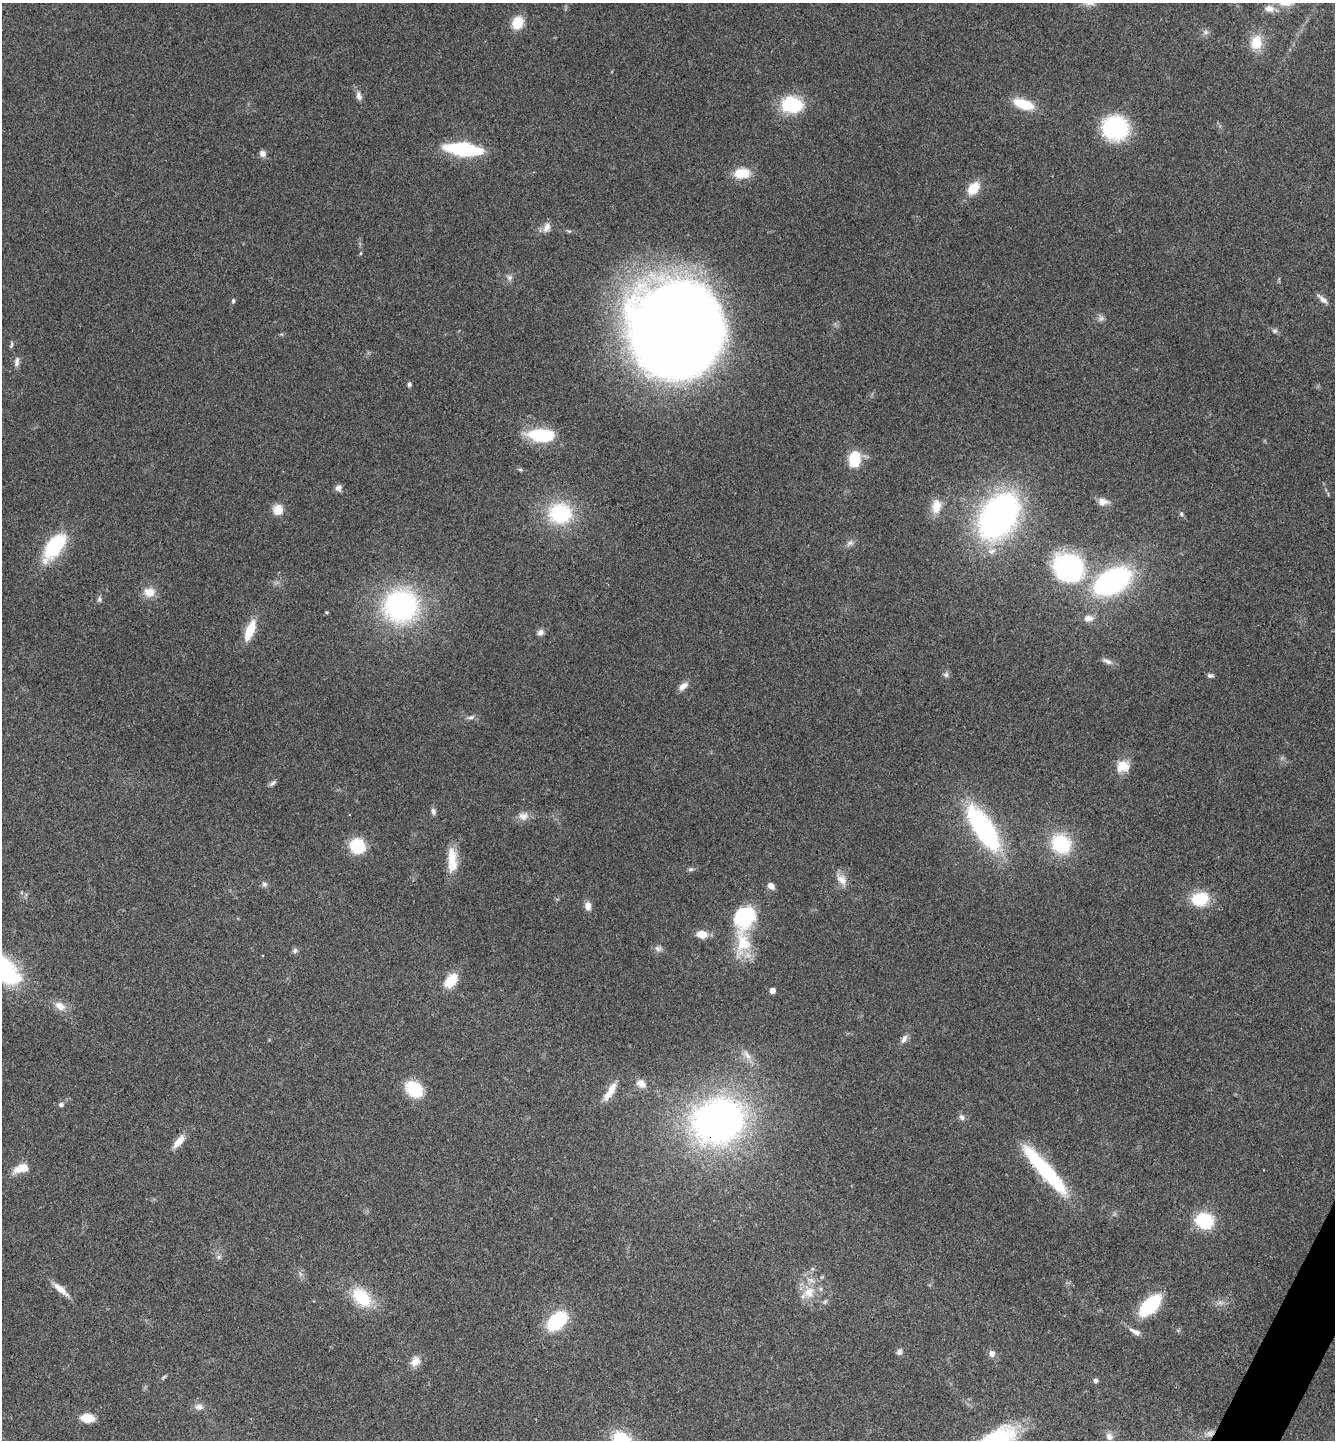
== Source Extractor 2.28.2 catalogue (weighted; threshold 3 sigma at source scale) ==
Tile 6 of 4 x 4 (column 2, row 2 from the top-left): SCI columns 1619-2951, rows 2878-4315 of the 5766 x 5758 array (HDU 1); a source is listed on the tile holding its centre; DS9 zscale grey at full resolution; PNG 1337 x 1442 px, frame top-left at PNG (2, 3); no overlay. Shown black and unused: <1% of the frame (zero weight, under 3 of 4 exposures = <1% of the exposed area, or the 3 px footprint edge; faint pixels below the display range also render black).
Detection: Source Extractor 2.28.2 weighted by HDU 2 'WHT'; one run over the whole footprint, this tile lists its part. Background 0.123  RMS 0.0064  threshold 0.0289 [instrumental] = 3 sigma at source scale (4.5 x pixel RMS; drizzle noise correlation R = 1.50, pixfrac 1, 0.05/0.05 arcsec/px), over >= 5 px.
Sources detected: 102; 2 too faint to see at this stretch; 2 inside a brighter object's white glare — not listed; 1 inside a brighter listed object's ellipse — not listed separately; the other 97 listed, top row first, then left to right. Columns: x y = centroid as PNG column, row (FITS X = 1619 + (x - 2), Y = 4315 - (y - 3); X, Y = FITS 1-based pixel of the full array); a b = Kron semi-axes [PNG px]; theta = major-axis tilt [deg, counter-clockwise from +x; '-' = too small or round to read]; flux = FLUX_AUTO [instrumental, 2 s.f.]
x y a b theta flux
1269 9 13 9 -2 5.6
518 23 12 10 65 15
1205 32 8 6 -21 2
1256 43 18 14 73 14
359 96 13 7 -73 3.1
1023 104 23 10 -18 19
792 105 22 16 -7 35
1115 128 21 19 -10 77
463 149 22 7 -6 110
263 154 8 8 - 2.7
742 173 20 12 6 13
973 188 14 10 52 14
547 227 13 8 65 4.4
361 253 5 3 - 0.59
509 277 8 7 - 2.2
1323 299 15 5 -41 3.3
233 301 6 5 - 1.1
1274 331 8 6 0 1.5
671 332 72 59 56 1400
11 345 9 4 78 1.1
17 362 14 6 82 2.8
409 384 5 4 - 1.7
541 435 29 13 -4 35
854 459 14 10 83 24
520 470 6 4 -2 0.96
339 488 9 8 - 2.6
1103 502 13 10 0 4.8
936 506 20 12 81 10
278 510 13 12 - 6.8
560 513 24 21 0 48
1181 514 7 5 -69 1.3
998 516 36 24 57 270
850 543 10 6 10 2.3
54 546 32 15 54 44
1069 568 28 25 -38 120
1112 581 31 19 28 140
149 592 13 11 -6 8.4
99 599 7 5 89 1.5
401 606 27 26 - 150
326 612 4 4 - 0.85
1088 618 13 9 6 4.7
250 630 22 8 68 17
540 632 9 7 36 2.6
1107 661 15 6 -25 3
946 675 8 7 - 1.7
1210 675 8 5 -6 1.7
683 686 13 7 42 4.4
471 717 12 5 13 2.1
1123 766 17 15 21 9.6
273 783 11 5 40 1.7
433 811 9 6 -78 2
523 816 15 11 1 5.1
983 828 55 21 -58 96
1061 844 20 17 -46 40
357 846 12 11 - 32
452 860 32 11 -88 14
690 869 7 5 1 1.4
842 880 17 11 -45 6.1
264 884 8 7 - 1.8
771 886 8 6 -41 4.3
1200 899 18 14 10 23
588 906 9 7 -84 4.5
745 917 36 27 59 38
702 934 10 7 -6 8.9
658 948 9 8 - 2.4
295 950 8 6 60 1.7
2 969 37 23 -41 83
451 981 16 11 51 14
772 991 4 4 - 4.4
60 1006 17 10 -30 6.5
904 1039 13 6 61 3.1
747 1055 17 7 -57 5
641 1084 12 9 -32 5.4
414 1089 21 16 -38 21
610 1092 26 8 58 9.4
61 1105 7 6 - 1.6
962 1117 9 7 -58 2.2
718 1121 41 34 20 330
178 1142 18 8 49 7.2
22 1168 18 10 12 10
1046 1171 61 13 -48 64
1204 1221 14 12 -14 40
219 1257 7 5 22 1.6
60 1289 26 7 -41 6.9
809 1292 19 15 54 12
362 1297 25 16 -46 27
1150 1305 18 9 45 64
557 1321 18 11 42 48
1135 1332 16 6 -27 4
899 1352 9 7 63 2.1
992 1354 7 6 - 3.3
415 1361 13 11 49 5.9
164 1377 9 3 34 1
1095 1380 5 5 - 2.2
199 1407 11 8 -3 3.3
87 1418 17 10 -4 8.7
1109 1436 11 10 - 3.5
Overlapping masked pixels (flux is a lower limit): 2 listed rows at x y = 718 1121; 1046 1171
Isophote crosses this tile's border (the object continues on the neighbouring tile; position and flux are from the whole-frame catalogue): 1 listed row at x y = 2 969